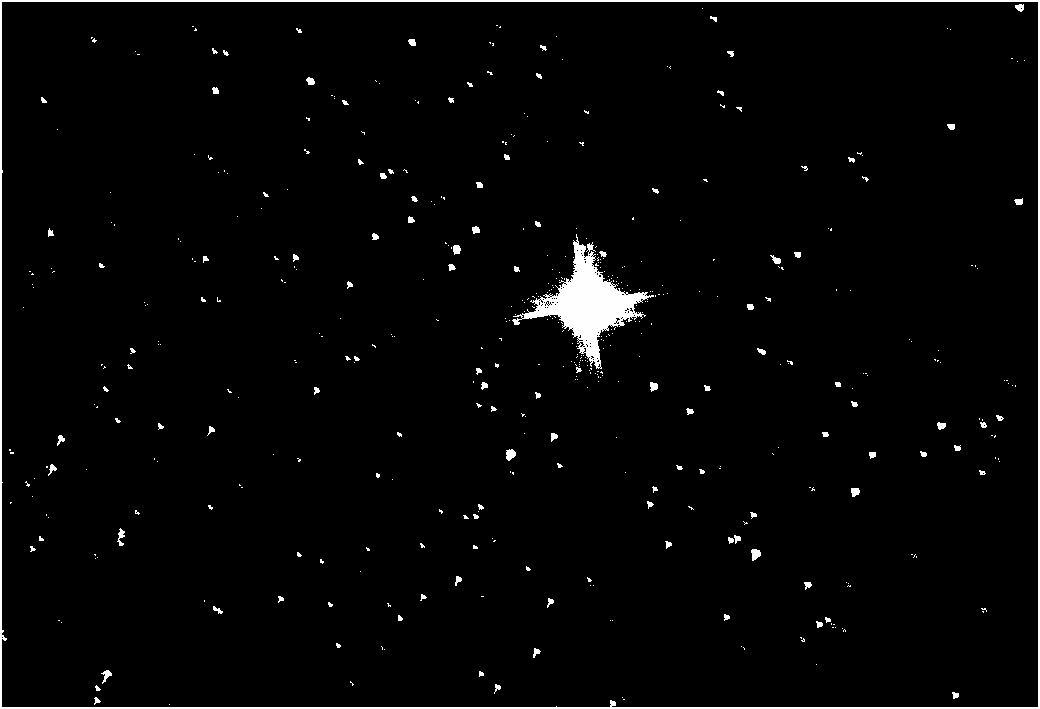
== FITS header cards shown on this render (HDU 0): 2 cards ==
NAXIS1  =                 2072
NAXIS2  =                 1410

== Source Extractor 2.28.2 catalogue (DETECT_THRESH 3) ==
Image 2072 x 1410 px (HDU 0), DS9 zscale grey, zoomed out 1/2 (1 PNG px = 2 x 2 image px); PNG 1040 x 709 px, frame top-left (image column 1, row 1410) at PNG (2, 2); no overlay
Background 80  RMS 28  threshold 83.1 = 3 sigma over >= 5 px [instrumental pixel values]
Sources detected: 5; all 5 listed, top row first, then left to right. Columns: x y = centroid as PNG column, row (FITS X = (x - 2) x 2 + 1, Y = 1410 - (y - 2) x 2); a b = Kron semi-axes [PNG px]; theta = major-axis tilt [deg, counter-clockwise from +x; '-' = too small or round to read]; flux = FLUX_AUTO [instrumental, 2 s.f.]
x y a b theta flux
587 305 32 32 - 450000
653 386 7 5 -41 15000
511 453 10 9 - 35000
855 491 6 4 77 11000
755 553 11 8 -31 35000